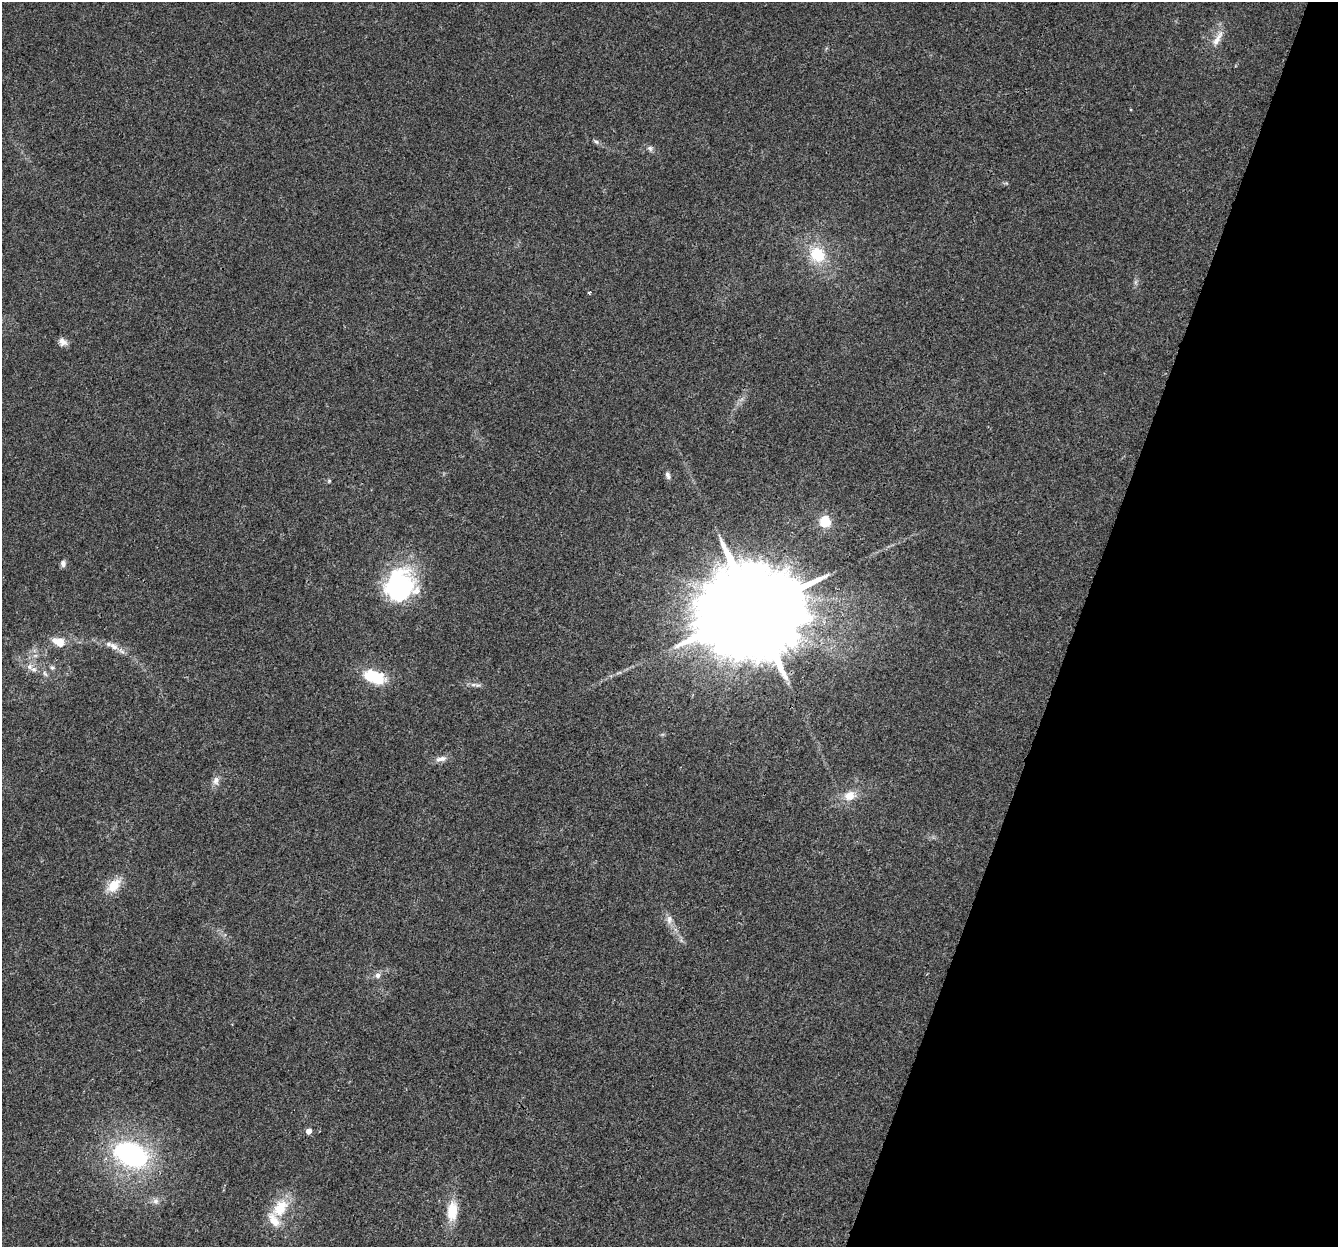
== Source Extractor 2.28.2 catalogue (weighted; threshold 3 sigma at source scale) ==
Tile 8 of 4 x 4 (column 4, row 2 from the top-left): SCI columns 4039-5374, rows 2825-4069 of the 5395 x 5585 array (HDU 1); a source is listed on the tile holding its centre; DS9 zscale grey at full resolution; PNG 1340 x 1249 px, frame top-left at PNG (2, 2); no overlay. Shown black and unused: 20% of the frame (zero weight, under 3 of 4 exposures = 5% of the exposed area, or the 3 px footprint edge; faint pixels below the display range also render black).
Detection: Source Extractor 2.28.2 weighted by HDU 2 'WHT'; one run over the whole footprint, this tile lists its part. Background 0.03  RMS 0.0032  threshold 0.0144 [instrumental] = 3 sigma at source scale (4.5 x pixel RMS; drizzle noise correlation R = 1.50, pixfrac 1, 0.0396/0.0396 arcsec/px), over >= 5 px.
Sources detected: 32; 1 inside a brighter object's white glare — not listed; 1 inside a brighter listed object's ellipse — not listed separately; the other 30 listed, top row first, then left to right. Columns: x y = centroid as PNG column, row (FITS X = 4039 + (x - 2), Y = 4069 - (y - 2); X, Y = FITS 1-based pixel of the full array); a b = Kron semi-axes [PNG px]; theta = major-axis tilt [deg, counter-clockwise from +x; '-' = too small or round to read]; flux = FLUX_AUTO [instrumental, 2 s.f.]
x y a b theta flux
1217 39 25 7 60 3.2
596 142 8 5 -21 0.74
650 148 9 6 -49 0.93
817 255 22 19 -49 11
589 293 3 3 - 0.83
63 342 11 9 -33 1.8
668 476 10 6 -65 1.1
329 481 5 4 - 0.43
825 521 6 6 - 16
63 563 8 6 -89 1.1
399 583 40 32 29 36
753 610 27 23 52 9100
58 642 17 10 -22 4.3
114 647 16 8 -33 2.7
29 667 9 8 - 1.8
52 668 7 7 - 0.8
45 674 9 5 -62 0.86
374 677 28 15 -20 12
473 685 9 4 1 1
441 759 16 7 10 2
216 781 12 8 84 1.8
850 796 15 12 17 4.3
114 885 19 11 46 6.3
669 920 14 8 85 1.8
378 975 7 7 - 1.2
309 1131 4 4 - 2.9
131 1154 30 20 -23 56
156 1201 8 8 - 1.4
280 1208 24 15 53 10
452 1211 24 12 86 7.6
Overlapping masked pixels (flux is a lower limit): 1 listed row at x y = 753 610